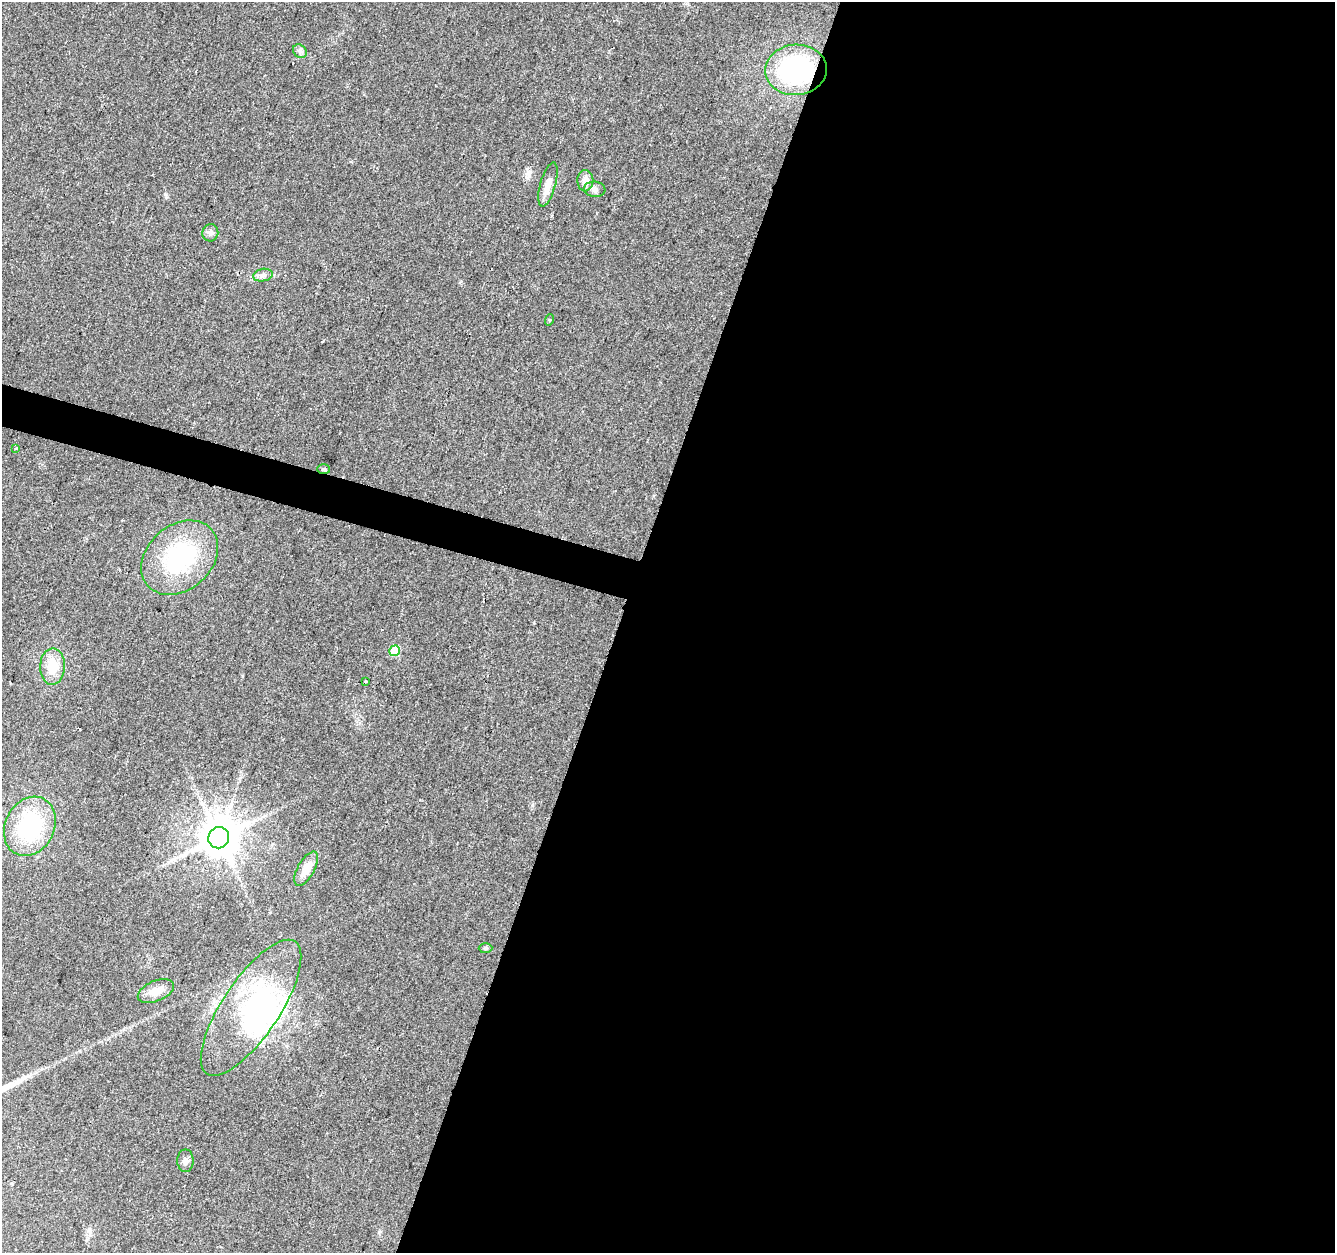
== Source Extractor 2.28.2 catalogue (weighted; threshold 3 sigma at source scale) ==
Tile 12 of 4 x 4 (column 4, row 3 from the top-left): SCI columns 4006-5338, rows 1532-2782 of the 5338 x 5499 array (HDU 1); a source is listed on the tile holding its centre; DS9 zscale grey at full resolution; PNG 1337 x 1255 px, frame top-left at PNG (2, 2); each listed source drawn as its Kron ellipse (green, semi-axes under 4 px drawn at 4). Shown black and unused: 55% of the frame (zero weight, under 2 of 3 exposures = <1% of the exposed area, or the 3 px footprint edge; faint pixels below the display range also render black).
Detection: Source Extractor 2.28.2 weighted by HDU 2 'WHT'; one run over the whole footprint, this tile lists its part. Background 0.0384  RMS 0.0071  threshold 0.0319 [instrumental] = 3 sigma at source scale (4.5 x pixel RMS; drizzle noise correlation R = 1.50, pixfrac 1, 0.0396/0.0396 arcsec/px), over >= 5 px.
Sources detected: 25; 3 inside a brighter object's white glare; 1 cosmic-ray / hot-pixel residue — neither listed nor drawn; the other 21 listed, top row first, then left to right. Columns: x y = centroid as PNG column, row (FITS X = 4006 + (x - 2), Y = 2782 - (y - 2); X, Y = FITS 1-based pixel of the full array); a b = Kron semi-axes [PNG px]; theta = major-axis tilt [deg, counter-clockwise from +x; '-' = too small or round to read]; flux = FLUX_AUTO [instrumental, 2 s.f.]
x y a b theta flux
300 51 7 6 - 2.1
796 70 31 25 4 100
585 181 10 8 -89 5.4
548 184 23 7 74 8.2
595 189 11 7 -7 3.1
210 233 8 8 - 3.1
263 275 10 6 11 2.7
549 320 6 3 72 0.7
16 448 4 4 - 1.5
323 469 6 5 - 1.1
180 558 43 32 41 75
395 651 5 5 - 26
52 666 18 12 88 16
366 681 3 2 - 1.4
30 826 31 24 63 68
219 838 11 10 - 2300
306 869 19 8 60 10
486 948 7 5 0 1.4
156 991 19 10 23 9.4
251 1008 79 28 56 100
185 1161 11 8 90 3.2
Overlapping masked pixels (flux is a lower limit): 1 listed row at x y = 796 70
Unlisted compact peaks at least as high as the median listed source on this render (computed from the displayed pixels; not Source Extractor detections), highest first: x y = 165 194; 532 805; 242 676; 379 1232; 552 216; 534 623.